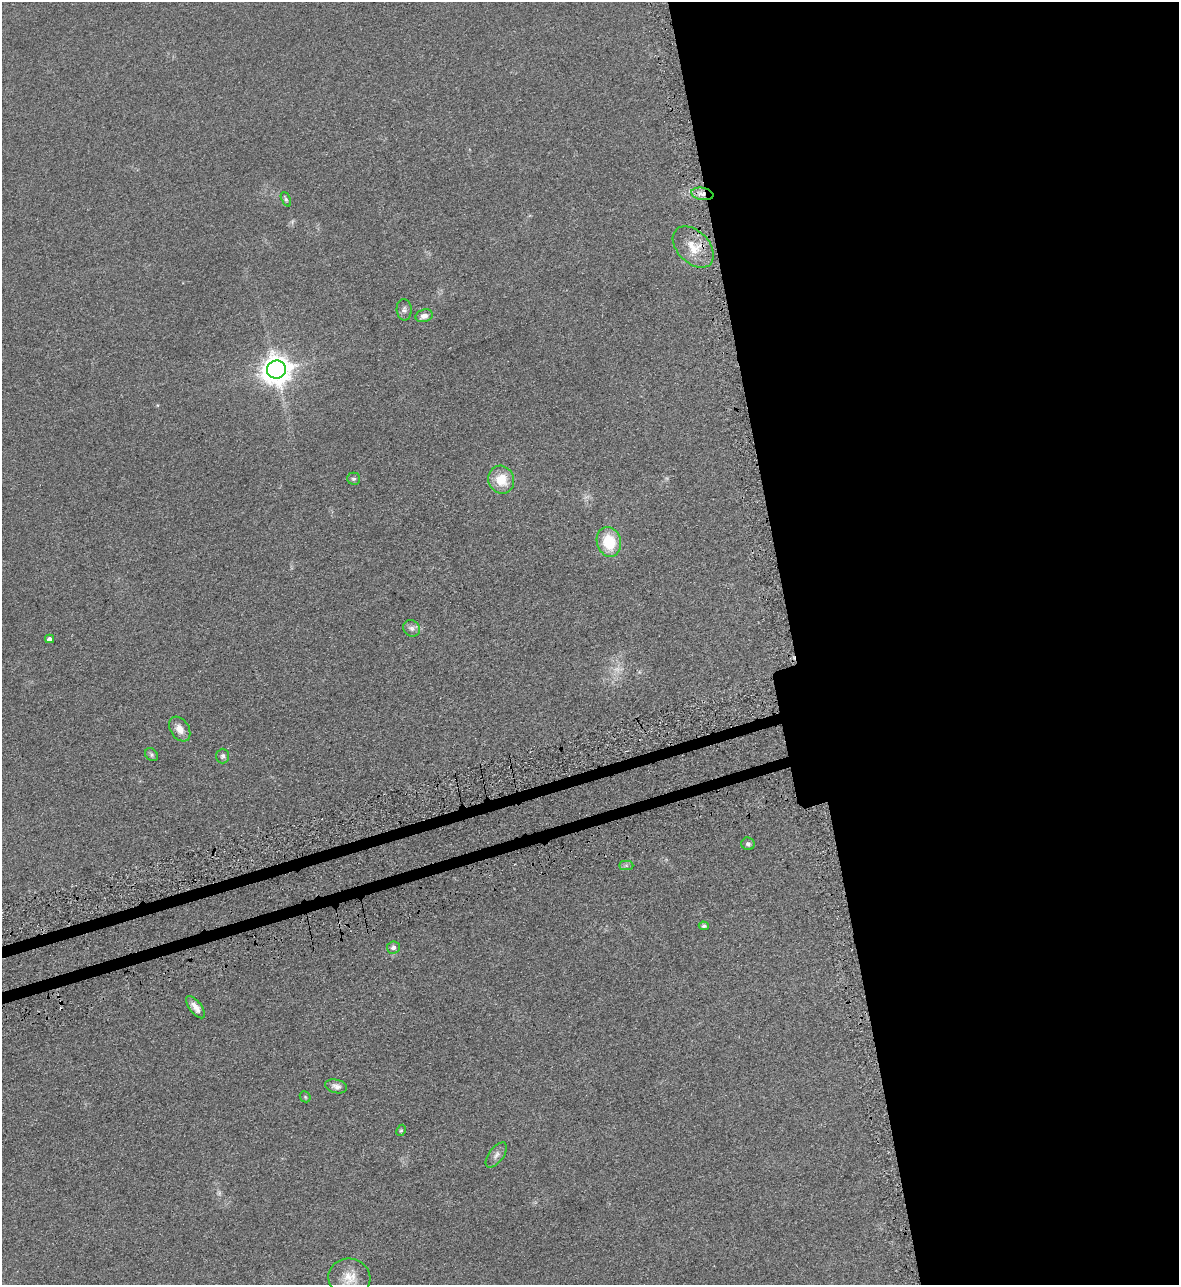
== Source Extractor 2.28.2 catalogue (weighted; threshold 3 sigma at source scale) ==
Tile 8 of 4 x 4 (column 4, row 2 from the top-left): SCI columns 3715-4891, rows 2618-3900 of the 5195 x 5235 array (HDU 1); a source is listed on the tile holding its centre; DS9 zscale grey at full resolution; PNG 1181 x 1287 px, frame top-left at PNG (2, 2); each listed source drawn as its Kron ellipse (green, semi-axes under 4 px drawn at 4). Shown black and unused: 34% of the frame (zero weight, under 3 of 5 exposures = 4% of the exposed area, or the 3 px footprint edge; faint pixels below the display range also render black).
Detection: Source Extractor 2.28.2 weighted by HDU 2 'WHT'; one run over the whole footprint, this tile lists its part. Background 0.047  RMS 0.0063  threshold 0.0284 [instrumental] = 3 sigma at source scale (4.5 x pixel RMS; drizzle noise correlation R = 1.50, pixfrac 1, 0.05/0.05 arcsec/px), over >= 5 px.
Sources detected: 26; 1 too faint to see at this stretch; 1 cosmic-ray / hot-pixel residue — neither listed nor drawn; the other 24 listed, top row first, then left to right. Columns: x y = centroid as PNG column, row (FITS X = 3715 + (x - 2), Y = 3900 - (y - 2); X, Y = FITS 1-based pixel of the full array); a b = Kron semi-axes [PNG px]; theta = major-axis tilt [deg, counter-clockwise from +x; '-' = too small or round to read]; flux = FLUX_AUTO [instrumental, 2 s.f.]
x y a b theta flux
702 194 11 6 -11 3.8
286 199 8 4 -65 1.2
693 247 24 16 -45 14
404 310 10 7 -86 2
424 316 9 6 16 3
276 369 9 9 - 840
353 479 6 6 - 1.2
501 480 14 12 -67 13
609 542 15 12 -73 21
412 628 9 8 - 2.5
50 639 4 4 - 2.2
180 729 13 9 -57 5.5
151 755 7 5 -41 1.3
223 756 7 6 - 1.4
748 844 7 6 - 1.6
626 865 7 4 0 1.4
704 926 5 4 - 1.1
393 947 6 6 - 1.9
196 1007 13 6 -52 4.1
336 1086 11 6 -14 2.8
305 1097 6 5 - 0.84
401 1130 6 4 62 0.84
496 1155 15 7 53 2.9
349 1278 21 19 -11 12
Overlapping masked pixels (flux is a lower limit): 1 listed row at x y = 702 194